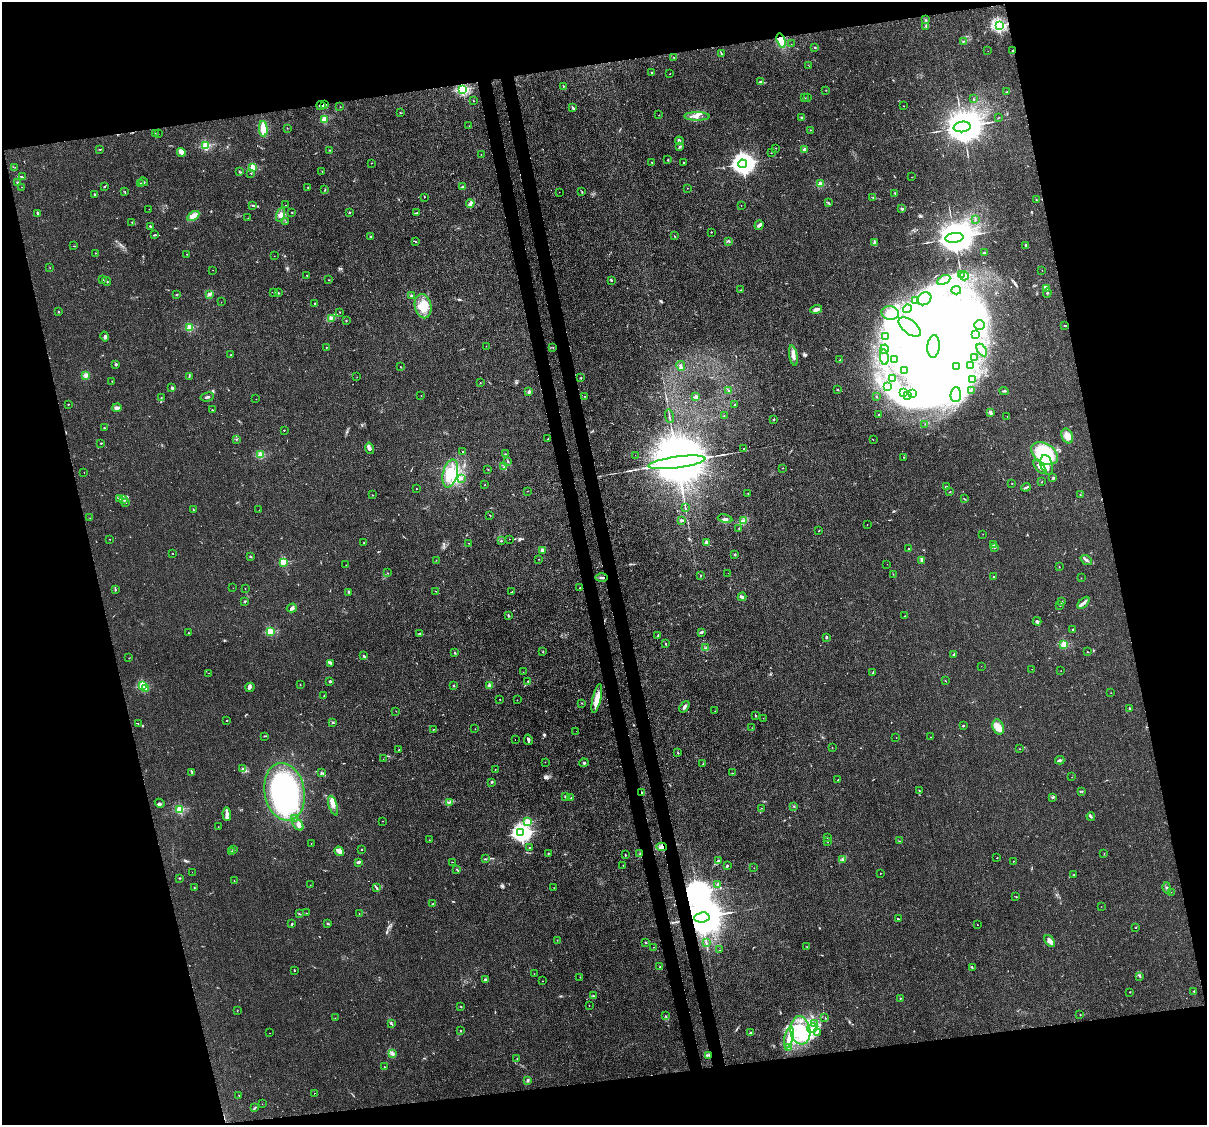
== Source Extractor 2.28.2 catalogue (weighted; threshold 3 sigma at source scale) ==
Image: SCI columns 92-4911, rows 265-4753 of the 5001 x 4906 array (HDU 1 of 3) = the unmasked area's bounding box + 8 px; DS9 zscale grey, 4 x 4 block average (1 PNG px = mean of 4 x 4 image px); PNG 1209 x 1127 px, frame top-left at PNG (2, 2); each listed source drawn as its Kron ellipse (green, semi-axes under 4 px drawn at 4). Shown black and unused: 28% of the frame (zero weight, under 3 of 4 exposures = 7% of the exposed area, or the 3 px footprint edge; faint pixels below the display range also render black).
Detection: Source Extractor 2.28.2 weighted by HDU 2 'WHT'. Background 0.0269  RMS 0.0028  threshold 0.0128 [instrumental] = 3 sigma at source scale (4.5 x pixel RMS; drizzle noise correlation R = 1.50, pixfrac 1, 0.05/0.05 arcsec/px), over >= 5 px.
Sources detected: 675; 1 too faint to see at this stretch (4 x 4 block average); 117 inside a brighter object's white glare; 11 cosmic-ray / hot-pixel residue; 2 long thin detections or spike segments (spike, bleed or trail) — neither listed nor drawn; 18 coinciding with a brighter row at this scale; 30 inside a brighter listed object's ellipse — not listed separately; the other 496 listed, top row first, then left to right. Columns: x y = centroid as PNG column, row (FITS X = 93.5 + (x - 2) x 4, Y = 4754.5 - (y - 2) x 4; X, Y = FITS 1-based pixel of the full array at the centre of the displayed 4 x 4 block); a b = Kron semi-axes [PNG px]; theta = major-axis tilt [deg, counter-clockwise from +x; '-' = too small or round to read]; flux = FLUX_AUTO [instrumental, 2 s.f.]
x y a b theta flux
926 20 2 2 - 0.85
999 25 2 2 - 370
926 26 3 2 - 1
781 40 7 4 -74 14
963 42 2 2 - 0.51
791 44 2 2 - 0.27
815 47 2 2 - 1.1
988 51 2 2 - 0.49
1013 51 2 2 - 1.9
721 54 3 2 - 2.1
673 57 2 2 - 0.61
809 66 2 2 - 0.39
652 73 2 2 - 1.9
670 74 2 2 - 0.76
761 82 3 2 - 2
563 86 2 2 - 0.98
462 89 2 2 - 240
826 90 2 2 - 0.38
1007 92 2 2 - 1.2
807 97 2 2 - 0.48
804 98 3 2 - 1.6
973 99 2 2 - 0.98
473 101 2 2 - 0.43
325 105 4 2 - 2.6
321 106 4 2 - 2.9
903 106 2 2 - 0.63
340 107 2 2 - 0.43
573 108 3 2 - 2.8
400 112 2 2 - 0.6
659 115 2 2 - 0.66
697 116 13 4 -1 11
802 117 3 2 - 1.6
998 118 2 2 - 0.51
324 119 2 2 - 47
469 126 2 2 - 0.35
962 127 8 5 7 8500
287 128 2 2 - 0.5
263 129 8 3 -86 38
810 130 2 2 - 0.81
155 133 2 2 - 0.68
158 134 2 2 - 0.47
679 141 4 2 - 6.3
206 145 2 2 - 140
680 147 3 2 - 2.7
776 148 2 2 - 0.42
100 149 2 2 - 1.1
330 150 3 2 - 0.96
804 150 3 3 - 3.5
181 152 4 4 - 7.7
772 152 2 2 - 0.37
481 154 2 2 - 0.39
668 160 2 2 - 1.4
652 162 2 2 - 0.6
684 162 2 2 - 0.88
371 163 2 2 - 1.2
742 164 4 4 - 1800
15 167 2 2 - 0.32
253 167 2 2 - 76
240 172 2 2 - 1.7
322 172 2 2 - 0.45
251 173 2 2 - 0.7
22 177 4 2 - 1.9
912 177 2 2 - 0.5
143 182 5 2 - 2.1
17 183 2 2 - 4.5
141 184 3 2 - 1.2
820 184 2 2 - 54
104 186 2 2 - 0.82
22 187 2 2 - 0.37
462 187 2 2 - 6.8
308 188 2 2 - 1.3
687 188 2 2 - 0.46
325 190 3 2 - 0.84
125 192 2 2 - 0.85
559 192 2 2 - 0.41
582 192 2 2 - 1
895 193 2 2 - 0.8
94 195 2 2 - 1.6
424 197 2 2 - 0.6
873 198 2 2 - 0.69
1036 199 2 2 - 0.74
470 203 4 3 - 7.5
829 203 2 2 - 1.5
253 205 3 2 - 1.8
286 205 2 2 - 0.38
741 205 2 2 - 0.98
149 209 2 2 - 0.29
902 209 4 2 - 2.8
292 212 2 2 - 0.95
349 212 2 2 - 2.3
37 213 3 2 - 2.5
416 213 4 2 - 1.6
280 215 7 4 69 6.8
193 216 6 4 32 12
248 218 2 2 - 0.83
975 219 2 2 - 0.88
132 222 2 2 - 0.51
286 222 2 2 - 0.35
759 225 5 3 - 4.8
150 226 2 2 - 5.7
711 232 2 2 - 1.8
155 235 2 2 - 1.3
675 236 2 2 - 0.9
371 237 2 2 - 1.8
954 238 9 5 7 8400
728 241 2 2 - 1.2
416 242 2 2 - 0.95
874 242 3 2 - 1.4
1026 245 3 2 - 2.2
73 246 2 2 - 0.65
95 253 2 2 - 1.5
984 253 3 2 - 1.1
186 254 2 2 - 1.4
274 256 2 2 - 0.27
50 268 2 2 - 0.43
213 270 2 2 - 0.23
1042 270 2 2 - 0.27
307 275 2 2 - 1.9
962 275 4 3 - 2.9
964 276 4 2 - 3.3
103 280 2 2 - 0.6
328 280 2 2 - 0.71
611 280 4 2 - 1.3
944 280 7 3 27 4.7
107 281 4 2 - 1.6
1046 288 3 3 - 2.8
740 290 2 2 - 0.47
956 290 5 3 - 4.7
274 292 3 2 - 1.1
278 293 2 2 - 1.4
1047 293 4 2 - 2.6
209 294 3 2 - 4.1
176 295 2 2 - 1
411 296 2 2 - 18
924 299 7 6 - 20
915 300 2 2 - 1.4
221 302 2 2 - 0.4
314 303 2 2 - 1.7
423 306 12 8 -77 27
816 309 6 3 15 7.9
907 309 4 2 - 2.8
58 311 2 2 - 0.69
339 312 2 2 - 0.49
890 313 9 6 -8 20
331 318 3 2 - 2.3
346 321 2 2 - 1.1
979 325 5 4 - 6.3
1065 325 2 2 - 0.62
910 327 13 6 -39 19
190 328 2 2 - 95
975 335 3 2 - 1.9
105 337 5 3 - 3.5
886 337 3 2 - 4.6
486 346 2 2 - 0.38
933 346 11 6 85 200
553 347 2 2 - 0.55
326 348 2 2 - 0.56
884 349 5 2 - 2.9
982 350 7 2 -57 3.9
231 355 2 2 - 0.96
793 356 10 4 -79 9.1
884 357 8 4 -81 6.4
974 358 2 2 - 0.5
894 359 3 2 - 1.8
840 360 2 2 - 0.78
116 364 2 2 - 9.1
971 365 3 2 - 2
681 366 5 2 - 2.7
401 367 3 2 - 0.75
956 367 3 2 - 2.1
905 371 2 2 - 1.5
86 375 4 3 - 5.1
189 376 3 2 - 1.1
357 377 2 2 - 0.33
581 378 2 2 - 0.96
892 378 2 2 - 1.2
973 380 3 2 - 1.8
112 381 2 2 - 0.58
480 383 2 2 - 0.92
887 386 2 2 - 0.94
172 388 2 2 - 16
837 390 2 2 - 1.1
728 391 3 2 - 2
971 391 2 2 - 0.73
1004 391 5 2 - 1.8
529 392 3 2 - 2.5
904 392 2 2 - 0.78
912 393 3 2 - 2.3
908 395 3 2 - 2.8
956 395 7 5 85 9.9
421 396 2 2 - 0.68
584 396 2 2 - 0.52
161 397 2 2 - 0.71
207 397 7 2 14 2.8
696 397 2 2 - 33
876 397 2 2 - 0.6
256 399 2 2 - 0.39
68 404 2 2 - 2
735 405 2 2 - 1.1
117 408 4 2 - 8
212 410 2 2 - 1.2
990 413 3 2 - 5.6
878 415 2 2 - 0.82
669 416 7 2 -78 2.1
724 416 4 2 - 0.96
1007 416 2 2 - 0.42
773 420 2 2 - 1.1
925 424 2 2 - 0.43
104 428 3 2 - 1.2
284 430 2 2 - 0.93
1067 436 8 5 -65 14
548 439 2 2 - 0.78
236 440 2 2 - 0.61
873 440 2 2 - 0.42
101 443 3 2 - 0.91
370 448 6 3 -76 3.9
744 449 2 2 - 0.77
463 452 2 2 - 0.93
1044 453 14 9 -33 93
505 454 2 2 - 0.61
261 455 2 2 - 87
635 455 2 2 - 0.34
904 457 2 2 - 0.51
507 461 2 2 - 0.96
677 462 29 5 8 43000
1047 465 10 6 -73 16
504 467 4 2 - 2.6
1040 467 8 4 -46 9.2
782 468 2 2 - 0.52
488 469 2 2 - 0.61
84 472 2 2 - 1
450 473 14 7 77 32
461 478 3 2 - 1.7
1053 478 2 2 - 10
1041 482 2 2 - 0.6
1012 483 2 2 - 0.69
485 485 2 2 - 0.89
946 487 2 2 - 10
1026 487 5 2 - 3.1
416 489 2 2 - 0.57
528 491 2 2 - 0.51
950 492 2 2 - 0.62
748 493 2 2 - 0.59
1080 494 2 2 - 0.82
372 495 2 2 - 0.93
120 499 2 2 - 0.89
124 499 4 2 - 2.6
964 499 4 2 - 1.4
125 503 2 2 - 0.94
685 508 4 2 - 1.5
193 510 3 2 - 1.4
259 510 2 2 - 0.32
490 515 2 2 - 0.75
90 518 2 2 - 0.47
725 519 7 3 -11 5.2
681 520 3 2 - 2.7
743 521 3 2 - 1.6
867 525 2 2 - 0.5
739 529 2 2 - 1.3
819 531 2 2 - 0.64
983 534 2 2 - 0.4
110 539 2 2 - 0.49
509 539 2 2 - 0.34
502 541 2 2 - 0.64
364 543 2 2 - 0.46
469 543 2 2 - 0.54
706 543 3 2 - 3
994 545 2 2 - 0.82
995 548 2 2 - 1.3
909 549 2 2 - 2.3
542 550 2 2 - 34
173 553 2 2 - 1
735 555 2 2 - 1.3
250 557 3 2 - 1.4
539 559 2 2 - 0.47
436 560 2 2 - 0.36
921 560 2 2 - 0.91
1086 560 6 2 -38 3.5
283 562 2 2 - 78
887 564 2 2 - 0.49
346 565 2 2 - 0.48
1059 567 2 2 - 0.61
388 573 2 2 - 0.59
728 573 2 2 - 0.27
893 574 2 2 - 0.48
700 575 2 2 - 1.1
993 577 3 2 - 1.1
602 578 6 2 1 4.5
1081 578 2 2 - 0.37
233 588 2 2 - 0.53
580 588 3 2 - 0.87
245 589 2 2 - 0.39
115 590 2 2 - 1.6
436 591 2 2 - 0.54
348 592 2 2 - 0.98
512 592 3 2 - 1.4
742 597 4 3 - 3
245 601 2 2 - 2.3
1061 602 3 2 - 2.3
1083 603 7 3 46 5.9
1059 605 2 2 - 0.48
292 608 5 3 - 3.5
508 616 3 2 - 1.3
904 616 2 2 - 0.93
1037 621 4 3 - 3
1073 629 2 2 - 3.5
270 631 2 2 - 110
701 632 4 2 - 2.6
188 633 2 2 - 0.82
420 633 3 2 - 1.2
658 636 4 2 - 2.1
826 637 2 2 - 9.5
665 644 3 2 - 0.95
1064 644 2 2 - 95
705 648 3 2 - 1.4
542 652 2 2 - 0.58
1087 652 2 2 - 0.82
455 653 2 2 - 3
954 654 3 2 - 3.3
364 656 4 2 - 1.7
129 658 2 2 - 0.47
330 663 3 2 - 1.6
981 666 2 2 - 0.27
1032 669 2 2 - 0.4
1061 671 2 2 - 0.32
523 672 2 2 - 0.48
209 673 2 2 - 0.29
873 673 4 2 - 1.5
330 681 2 2 - 11
945 681 2 2 - 0.67
528 682 4 2 - 2.1
300 685 3 2 - 0.78
143 686 2 2 - 140
454 686 2 2 - 1.5
489 686 2 2 - 1.2
250 687 5 3 - 4.3
145 688 3 2 - 1.9
1111 693 2 2 - 0.39
324 695 3 2 - 0.87
597 698 14 3 77 25
500 699 2 2 - 0.73
517 700 2 2 - 0.35
582 703 2 2 - 0.54
684 707 6 2 54 4.2
1129 708 2 2 - 1.2
396 711 2 2 - 0.37
715 711 2 2 - 0.47
755 715 2 2 - 0.63
763 718 2 2 - 0.39
227 720 2 2 - 1.4
333 722 2 2 - 3
138 723 2 2 - 0.44
963 726 2 2 - 7.2
998 727 8 5 -70 12
752 728 2 2 - 0.48
433 729 2 2 - 0.68
475 729 2 2 - 0.65
576 731 2 2 - 0.51
264 736 3 2 - 0.95
930 737 2 2 - 0.31
896 738 2 2 - 0.31
515 739 2 2 - 0.46
528 740 5 2 - 4.7
832 747 2 2 - 0.57
1020 749 2 2 - 0.63
399 750 2 2 - 0.5
678 752 2 2 - 0.84
383 759 2 2 - 0.3
1060 760 5 2 - 3
545 762 2 2 - 1
584 763 4 2 - 2.1
703 764 2 2 - 0.74
242 769 2 2 - 1.6
495 769 2 2 - 1.2
192 773 2 2 - 1.7
321 773 2 2 - 1.3
732 773 2 2 - 0.88
1072 777 2 2 - 0.34
838 780 2 2 - 1.5
492 782 3 2 - 1.3
919 791 2 2 - 0.7
1082 791 2 2 - 1.2
285 792 29 20 -80 280
641 792 3 2 - 2.2
565 797 4 2 - 2.3
1053 797 4 2 - 2.3
571 798 2 2 - 0.57
449 802 3 2 - 1.7
160 803 5 3 - 3
333 806 10 4 -72 8.8
794 806 2 2 - 1.3
761 808 2 2 - 0.37
180 809 2 2 - 130
227 814 7 3 -87 5.6
1091 816 4 2 - 2.1
295 818 2 2 - 0.77
382 821 2 2 - 0.45
527 822 2 2 - 80
298 824 7 4 -53 7.2
218 827 2 2 - 0.38
521 833 3 3 - 850
827 838 3 2 - 0.95
429 840 2 2 - 0.41
899 841 2 2 - 0.99
827 842 2 2 - 1.5
311 843 2 2 - 0.43
530 847 2 2 - 1.7
662 847 5 3 - 5.2
362 849 2 2 - 2.3
234 850 3 2 - 0.82
339 851 5 3 - 13
232 852 3 2 - 1.1
548 853 2 2 - 0.95
640 854 3 2 - 2.1
1104 854 2 2 - 0.58
625 855 2 2 - 1.1
997 858 2 2 - 0.95
485 859 2 2 - 1.1
843 859 3 2 - 1.9
719 861 4 3 - 4.2
1013 861 2 2 - 0.35
359 862 3 2 - 4.8
452 862 2 2 - 0.58
623 865 2 2 - 0.6
727 865 3 2 - 1.7
754 868 2 2 - 0.27
457 869 3 2 - 1.1
192 872 2 2 - 0.29
880 873 2 2 - 0.45
1074 875 2 2 - 0.79
180 878 2 2 - 1.7
234 881 3 2 - 0.83
718 884 3 2 - 3.5
310 885 2 2 - 0.43
194 888 2 2 - 0.49
377 888 4 2 - 2
554 888 2 2 - 0.47
1167 888 6 2 -77 3
1171 892 2 2 - 0.59
1016 897 2 2 - 0.71
433 903 3 2 - 0.96
1101 906 2 2 - 0.26
306 913 2 2 - 0.49
299 914 4 2 - 1.2
359 914 2 2 - 0.77
702 917 8 5 5 9800
898 919 2 2 - 1.3
292 924 3 2 - 1.7
328 924 3 2 - 2
977 925 2 2 - 0.8
1135 928 2 2 - 0.81
557 940 2 2 - 0.53
1050 941 7 3 -53 8.7
645 942 2 2 - 2.2
706 943 2 2 - 0.83
653 947 2 2 - 0.98
807 947 2 2 - 0.56
720 950 2 2 - 0.27
660 967 4 2 - 1.7
972 967 3 2 - 1.3
294 970 2 2 - 1
534 974 2 2 - 0.46
1140 976 3 2 - 1.6
580 977 2 2 - 0.44
485 980 3 3 - 2.7
542 981 2 2 - 0.5
1194 991 2 2 - 1.2
1130 992 2 2 - 0.7
594 996 3 2 - 1.4
900 998 2 2 - 1.4
589 1005 2 2 - 0.45
461 1007 2 2 - 0.66
237 1010 2 2 - 0.66
1080 1014 2 2 - 0.46
665 1016 2 2 - 0.75
335 1018 2 2 - 0.43
825 1018 3 2 - 0.89
391 1023 2 2 - 0.77
814 1024 3 2 - 2.1
812 1028 5 2 - 3.2
800 1030 14 10 -82 48
460 1031 3 2 - 0.96
817 1032 4 2 - 2.8
270 1033 2 2 - 0.77
751 1033 2 2 - 3.8
789 1038 11 3 77 11
788 1048 4 2 - 2
393 1053 2 2 - 1.6
709 1055 2 2 - 1.9
517 1059 2 2 - 0.42
384 1067 2 2 - 1.1
528 1080 3 2 - 1.8
314 1093 2 2 - 0.61
239 1095 2 2 - 0.46
262 1104 2 2 - 0.29
255 1108 2 2 - 0.69
Overlapping masked pixels (flux is a lower limit): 10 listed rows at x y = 781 40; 1013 51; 325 105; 321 106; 602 578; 641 792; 662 847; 640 854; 702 917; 709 1055
Diffuse or blended objects may show on this block-average render without a row.